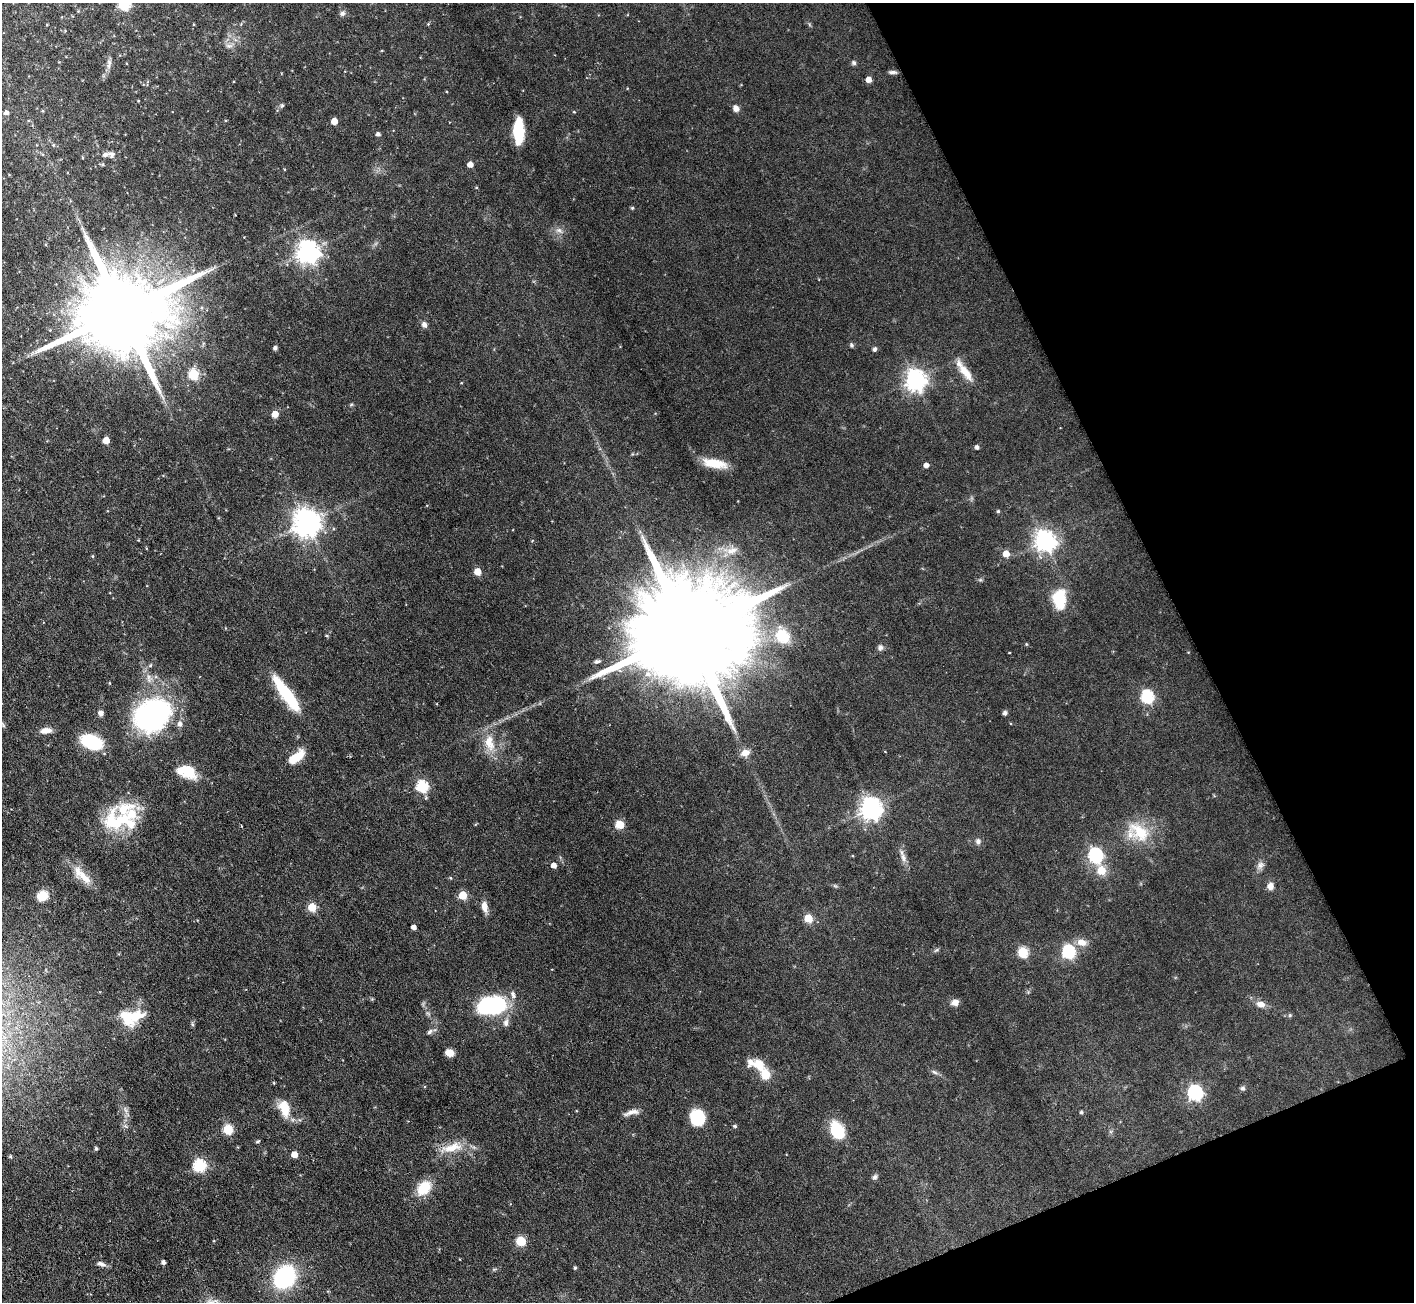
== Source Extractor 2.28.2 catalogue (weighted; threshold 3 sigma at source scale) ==
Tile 12 of 4 x 4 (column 4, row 3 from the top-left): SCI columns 4236-5647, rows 1585-2884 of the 5647 x 5633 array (HDU 1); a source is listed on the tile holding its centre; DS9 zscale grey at full resolution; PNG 1416 x 1304 px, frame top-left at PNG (2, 3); no overlay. Shown black and unused: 20% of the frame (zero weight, under 3 of 6 exposures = <1% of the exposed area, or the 3 px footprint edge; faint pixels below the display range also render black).
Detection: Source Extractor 2.28.2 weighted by HDU 2 'WHT'; one run over the whole footprint, this tile lists its part. Background 0.0568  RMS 0.0038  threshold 0.0157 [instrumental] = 3 sigma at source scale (4.09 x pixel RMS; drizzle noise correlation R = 1.36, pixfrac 0.8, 0.05/0.05 arcsec/px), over >= 5 px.
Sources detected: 121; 7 inside a brighter listed object's ellipse — not listed separately; the other 114 listed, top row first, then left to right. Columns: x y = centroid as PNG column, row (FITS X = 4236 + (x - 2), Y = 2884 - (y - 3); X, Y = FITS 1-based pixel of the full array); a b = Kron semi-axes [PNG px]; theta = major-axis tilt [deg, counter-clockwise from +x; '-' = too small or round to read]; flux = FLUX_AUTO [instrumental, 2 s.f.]
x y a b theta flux
124 5 6 6 - 27
342 13 7 6 - 0.91
229 46 7 5 -42 0.99
109 63 15 5 84 1.5
854 63 7 6 - 0.68
893 72 11 4 -2 0.99
868 79 5 5 - 2.6
282 105 5 5 - 0.51
736 108 7 6 - 1.8
6 113 5 4 - 1.2
334 121 5 5 - 4.6
518 131 20 8 89 17
378 134 5 4 - 0.99
53 145 5 4 - 0.33
111 154 10 8 -24 1.4
470 164 5 4 - 2.8
632 208 4 4 - 0.42
559 230 8 6 -20 1.2
308 252 8 7 - 250
122 312 32 19 22 7900
424 324 8 6 -63 1.3
851 345 5 5 - 0.53
275 348 4 4 - 0.93
874 349 5 4 - 0.79
965 372 28 9 -52 5.3
193 374 5 5 - 22
915 380 7 7 - 200
275 414 5 5 - 4.8
106 440 5 5 - 4
977 447 4 4 - 0.94
714 463 27 9 -11 7.2
926 465 4 4 - 1.9
998 511 4 4 - 0.48
307 523 9 8 - 410
1045 541 8 7 - 200
732 550 16 8 14 3.2
1006 554 5 5 - 4.6
93 556 5 3 - 0.33
477 571 5 5 - 6.1
1059 599 21 13 -90 12
685 633 56 22 23 17000
782 636 22 19 -42 9.6
880 647 9 6 77 1.1
1009 653 3 2 - 0.26
286 694 39 9 -54 21
1147 696 6 6 - 41
101 713 6 6 - 1.3
1005 713 4 4 - 1.1
152 715 42 32 32 61
46 730 13 6 5 2.7
91 742 20 12 -19 19
489 743 25 13 -77 6.5
745 753 10 7 18 2.6
296 757 21 9 39 6.3
187 771 21 13 -19 9
422 786 6 6 - 33
124 809 36 16 15 13
871 809 8 7 - 240
113 821 27 10 -3 23
620 825 10 9 - 3.3
1139 832 33 18 -45 12
978 841 8 7 - 1.1
1095 855 7 6 - 64
903 858 12 6 -73 1.7
554 865 5 4 - 2.4
1260 865 11 8 70 1.5
1101 870 6 6 - 8.7
84 877 27 10 -47 5.6
451 878 4 3 - 0.26
1270 886 8 7 - 2
463 895 5 5 - 10
42 896 9 8 - 7.2
484 906 12 7 -82 2.6
312 907 5 5 - 9.8
808 918 5 5 - 11
413 927 4 4 - 1.7
1081 942 11 8 -17 3.2
1023 952 6 5 - 21
1069 952 7 6 - 31
955 1002 8 7 - 2.2
1261 1004 10 7 -11 2.5
491 1005 32 19 8 30
1290 1015 5 4 - 0.43
127 1018 23 15 -55 8.6
506 1023 10 7 82 1.5
192 1024 6 4 -71 0.48
430 1032 9 5 44 0.9
449 1053 7 6 - 3.8
759 1065 27 12 -18 6.4
934 1072 9 4 -27 0.85
274 1083 5 3 - 0.28
1243 1088 6 6 - 0.82
1195 1093 7 6 - 69
284 1109 20 12 -72 6.4
632 1112 20 6 15 2.2
1081 1112 4 4 - 0.61
698 1117 14 12 -67 15
125 1126 7 4 -34 0.65
735 1126 5 4 - 0.44
228 1130 5 5 - 17
837 1130 19 13 -63 12
257 1141 5 3 - 0.44
452 1147 28 11 15 6.8
96 1148 4 3 - 0.56
294 1155 5 4 - 4.2
10 1156 4 4 - 0.37
199 1165 6 6 - 39
875 1177 7 6 - 0.89
424 1188 14 10 49 10
521 1241 9 8 - 5.5
163 1262 4 3 - 1.1
101 1264 12 6 -18 1.4
575 1268 4 3 - 0.46
285 1277 17 14 52 42
Isophote crosses this tile's border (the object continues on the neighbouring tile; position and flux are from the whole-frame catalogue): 1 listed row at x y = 124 5